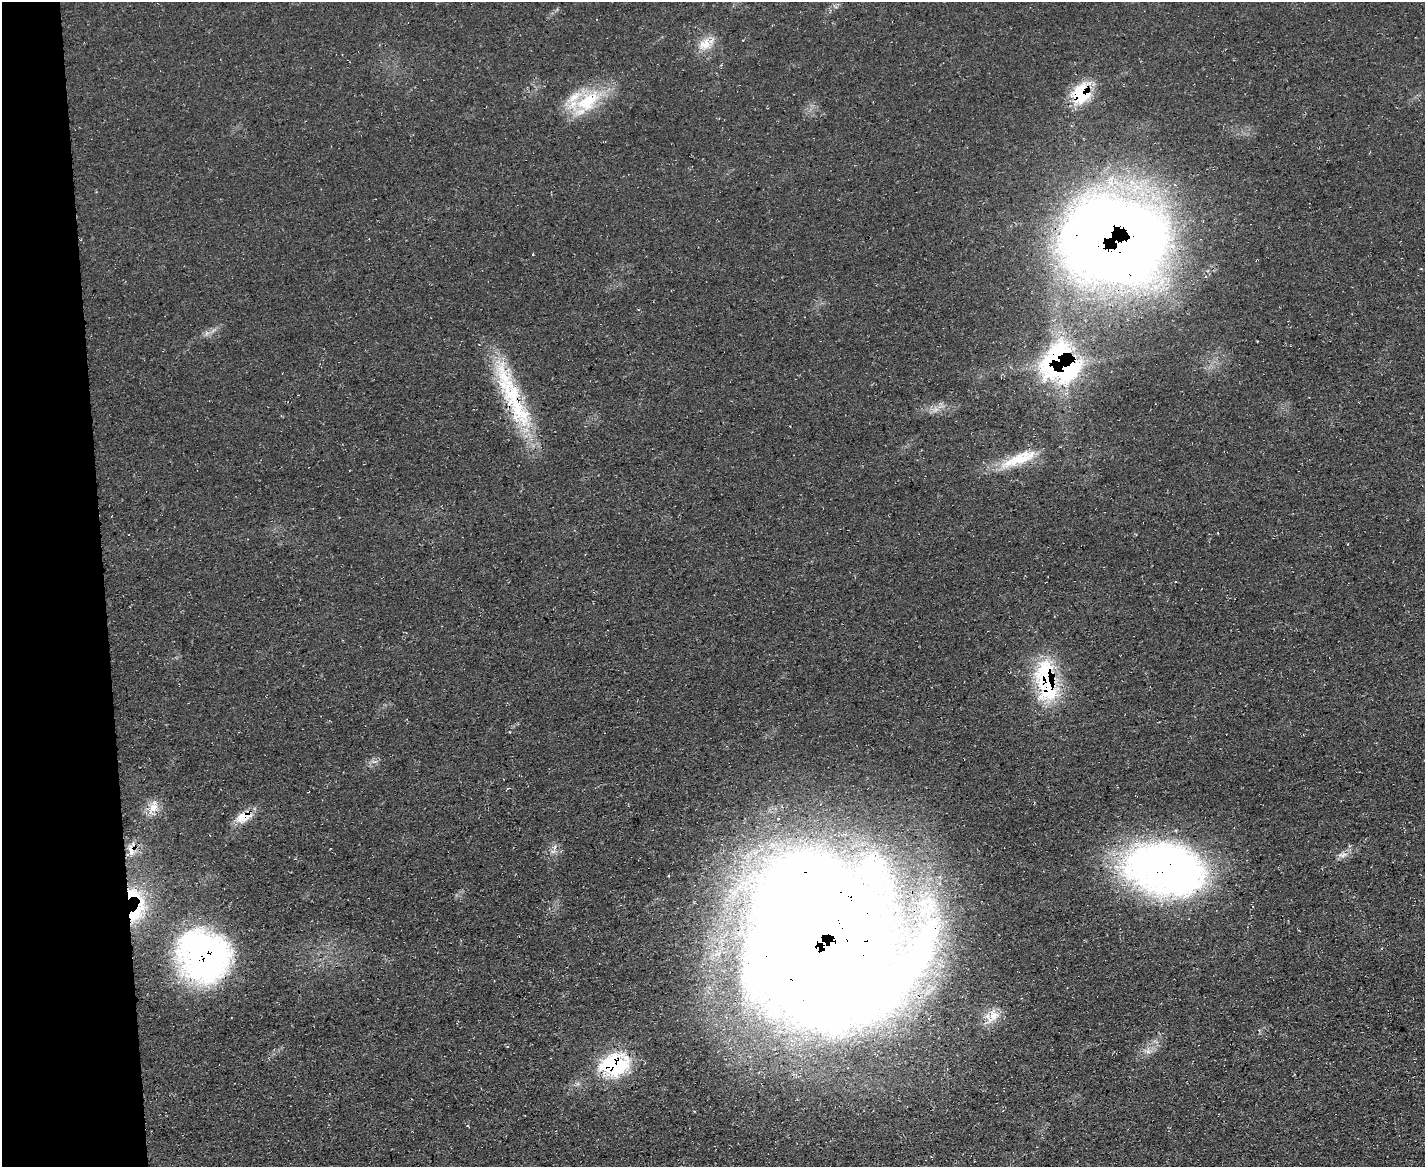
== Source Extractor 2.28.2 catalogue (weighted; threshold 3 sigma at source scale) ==
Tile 4 of 3 x 4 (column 1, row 2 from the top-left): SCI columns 129-1551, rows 2329-3493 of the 4639 x 4657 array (HDU 1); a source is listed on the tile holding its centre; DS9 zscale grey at full resolution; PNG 1427 x 1169 px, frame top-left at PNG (2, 2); no overlay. Shown black and unused: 7% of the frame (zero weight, under 3 of 4 exposures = <1% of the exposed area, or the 3 px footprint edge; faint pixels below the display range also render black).
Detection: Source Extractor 2.28.2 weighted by HDU 2 'WHT'; one run over the whole footprint, this tile lists its part. Background 0.0628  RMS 0.0072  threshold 0.0322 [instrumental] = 3 sigma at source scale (4.5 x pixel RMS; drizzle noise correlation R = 1.50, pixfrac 1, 0.05/0.05 arcsec/px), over >= 5 px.
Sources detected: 30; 1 inside a brighter object's white glare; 1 cosmic-ray / hot-pixel residue — not listed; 2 inside a brighter listed object's ellipse — not listed separately; the other 26 listed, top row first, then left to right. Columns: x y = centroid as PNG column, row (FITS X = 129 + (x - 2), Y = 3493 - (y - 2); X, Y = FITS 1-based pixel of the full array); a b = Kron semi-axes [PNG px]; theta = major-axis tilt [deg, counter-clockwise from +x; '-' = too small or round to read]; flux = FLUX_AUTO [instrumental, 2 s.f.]
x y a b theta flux
705 44 20 16 38 13
1081 93 25 18 64 39
588 101 47 23 33 43
1102 234 110 75 48 830
533 254 3 2 - 0.87
1421 269 4 2 - 0.58
207 333 7 4 18 2.2
1060 363 33 31 -53 190
512 395 107 20 -67 83
935 409 11 7 66 4.3
1019 459 57 13 21 30
1175 582 3 3 - 0.73
1046 681 53 23 -83 81
510 732 3 2 - 0.61
374 762 7 4 0 2
153 807 23 10 65 9.4
244 817 20 11 26 15
131 850 17 9 -84 8
1342 855 16 7 12 4.6
1165 869 83 51 -12 420
134 895 43 17 -41 36
826 943 140 123 -62 3400
204 956 53 48 -41 240
993 1016 25 12 57 13
1148 1051 8 8 - 4
614 1065 35 25 14 66
Overlapping masked pixels (flux is a lower limit): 12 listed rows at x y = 1081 93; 1102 234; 1060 363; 512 395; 1046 681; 244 817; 131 850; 1165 869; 134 895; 826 943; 204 956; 614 1065